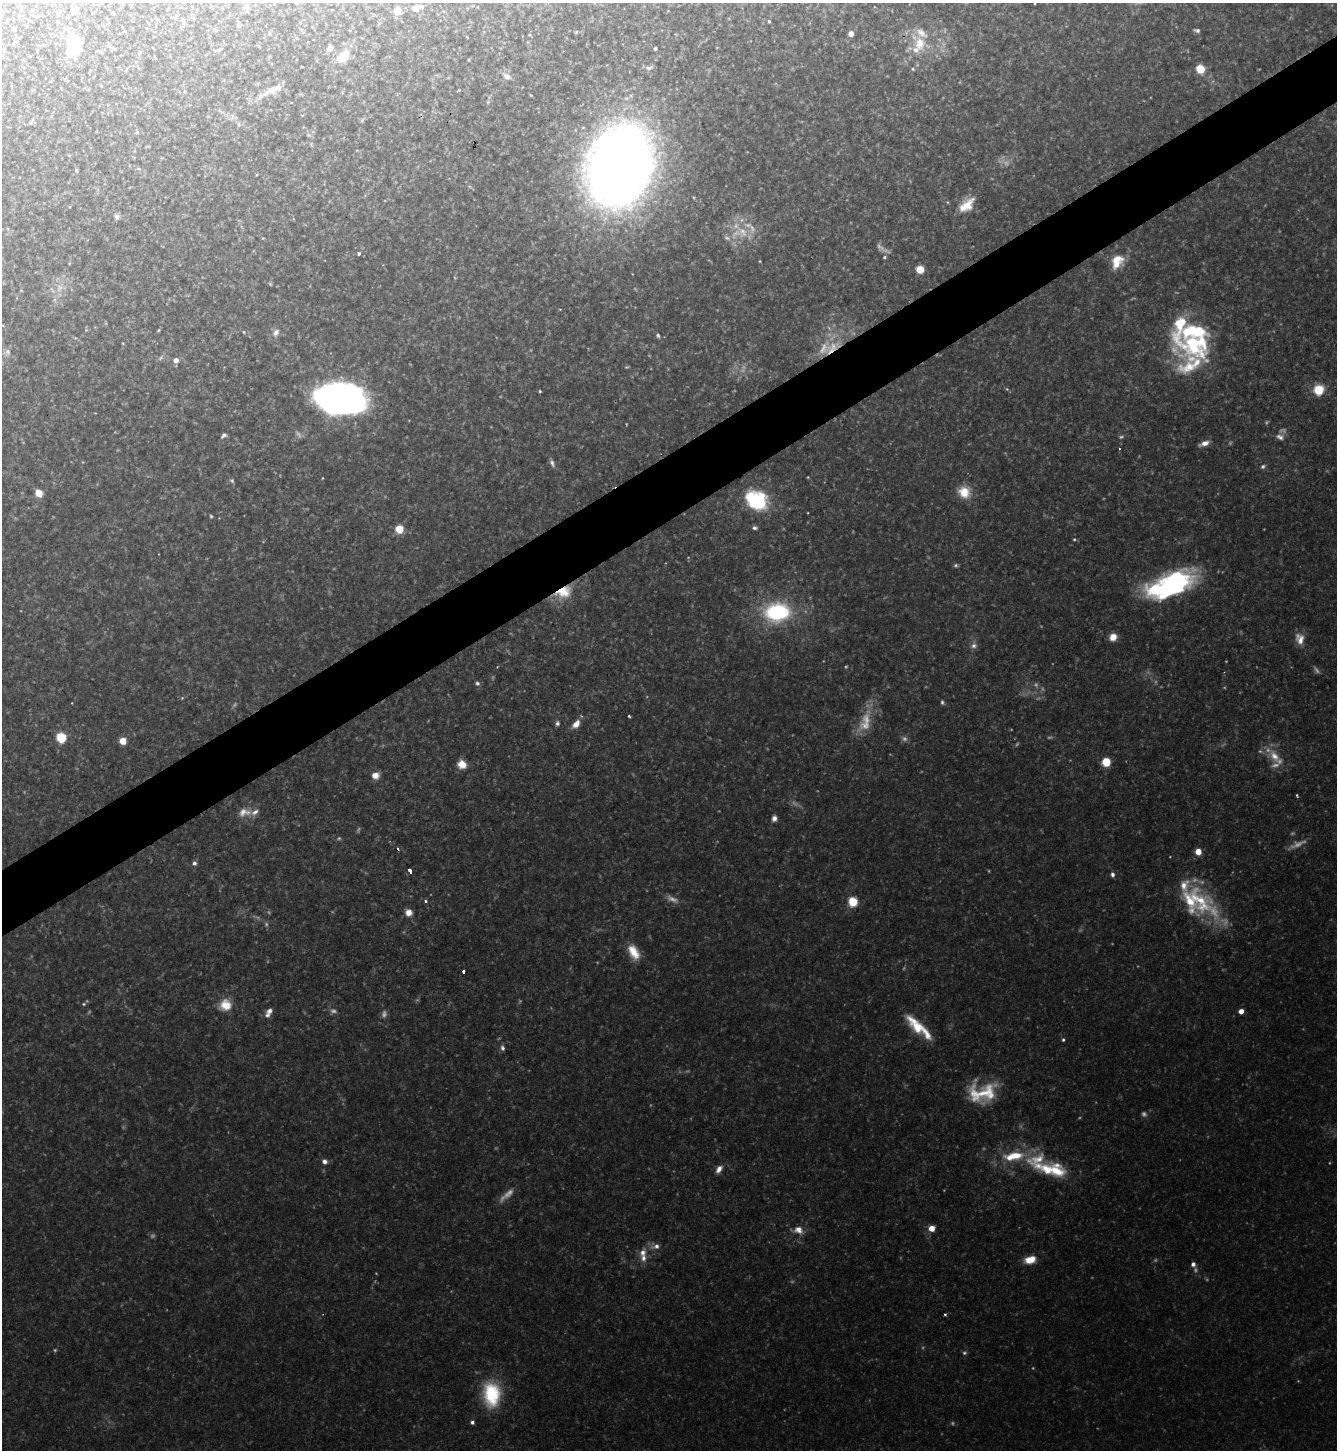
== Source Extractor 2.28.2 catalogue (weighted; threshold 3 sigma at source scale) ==
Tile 10 of 4 x 4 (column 2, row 3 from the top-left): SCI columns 1490-2824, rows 1449-2896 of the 5786 x 5793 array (HDU 1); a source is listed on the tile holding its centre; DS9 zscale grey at full resolution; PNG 1339 x 1452 px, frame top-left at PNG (2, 3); no overlay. Shown black and unused: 5% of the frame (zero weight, under 2 of 3 exposures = <1% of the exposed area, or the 3 px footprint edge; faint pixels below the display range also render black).
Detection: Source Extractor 2.28.2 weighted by HDU 2 'WHT'; one run over the whole footprint, this tile lists its part. Background 0.113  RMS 0.0063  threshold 0.0283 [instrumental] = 3 sigma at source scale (4.5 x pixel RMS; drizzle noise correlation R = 1.50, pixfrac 1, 0.05/0.05 arcsec/px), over >= 5 px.
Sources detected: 168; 39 too faint to see at this stretch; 4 inside a brighter object's white glare — not listed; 17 inside a brighter listed object's ellipse — not listed separately; the other 108 listed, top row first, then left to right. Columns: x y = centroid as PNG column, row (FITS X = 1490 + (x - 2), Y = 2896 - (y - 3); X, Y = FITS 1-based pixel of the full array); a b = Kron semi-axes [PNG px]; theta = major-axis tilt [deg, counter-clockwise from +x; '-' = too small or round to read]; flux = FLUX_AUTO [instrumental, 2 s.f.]
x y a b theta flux
246 7 8 7 - 2.1
416 8 12 7 14 6.3
74 10 7 6 - 2.4
397 11 9 8 - 4.7
769 21 3 3 - 0.77
1197 30 7 4 -14 1.4
851 33 5 5 - 4.9
530 35 4 3 - 0.59
920 43 21 15 -88 14
73 47 21 18 -75 16
330 48 8 7 - 3
655 48 3 3 - 1.2
343 56 18 11 43 12
469 60 4 3 - 0.52
649 68 11 6 14 1.7
1200 69 6 5 - 21
507 76 10 7 -30 3.8
271 90 20 9 33 7.9
620 166 64 48 69 820
76 170 5 3 - 0.99
967 205 21 12 43 12
117 216 7 7 - 2
743 232 18 15 -47 14
727 238 8 6 -30 1.9
359 253 4 4 - 1.6
884 257 4 4 - 0.92
760 261 4 2 - 0.42
1117 261 18 13 58 13
920 269 6 6 - 11
158 330 5 3 - 0.7
244 332 4 4 - 0.58
276 333 12 8 56 3.4
658 335 5 5 - 1.2
1195 344 52 27 8 62
832 348 30 13 35 19
8 352 10 8 -89 2.7
176 360 5 5 - 4.3
626 367 6 4 10 0.7
1319 390 8 8 - 20
540 391 4 3 - 0.65
343 396 44 21 -7 270
224 435 7 5 33 1.6
1280 437 11 8 -21 3
1204 443 11 5 19 4.3
1119 449 3 2 - 0.57
552 463 11 5 -67 2.1
1263 466 7 6 - 1.4
232 481 6 5 - 1.1
964 492 16 14 -51 11
38 493 6 6 - 9.2
756 499 29 20 -14 40
211 516 4 4 - 0.79
755 528 7 5 -3 1.6
399 529 7 7 - 12
1074 539 4 4 - 0.71
956 565 6 5 - 1.2
1170 585 53 23 22 100
564 592 23 14 19 17
777 612 21 15 5 70
1113 637 8 7 - 6
1300 639 15 11 -75 6.7
974 646 8 7 - 2.7
477 683 6 5 - 1.5
182 698 4 4 - 0.66
942 702 6 4 -90 1.2
629 716 3 3 - 0.8
557 723 7 5 76 1.6
576 724 10 6 48 5.7
61 737 6 6 - 25
123 741 5 5 - 16
1274 756 20 11 -50 11
1106 762 6 5 - 23
462 764 9 8 - 7.7
375 775 9 8 - 5.1
1297 795 4 3 - 0.79
244 812 19 12 6 7.3
774 818 6 5 - 2.7
398 849 4 3 - 1.2
1198 851 5 4 - 12
194 863 6 6 - 1.8
410 871 5 3 - 15
1112 874 6 4 -86 1.9
1198 899 77 22 -37 50
426 901 4 4 - 1.1
853 902 7 6 - 19
409 912 8 8 - 4.9
634 952 19 11 -60 11
463 971 4 3 - 2
84 1004 6 5 - 0.99
225 1005 15 14 - 10
269 1011 9 7 33 2.7
1241 1011 4 4 - 5.6
916 1026 31 11 -48 20
1063 1040 4 3 - 0.89
502 1048 7 5 -70 1.7
982 1093 34 23 10 30
1038 1159 34 20 27 24
324 1161 7 6 - 2.6
719 1169 11 6 55 3.8
932 1228 5 4 - 10
798 1230 13 10 -18 5.5
656 1246 11 7 12 3.5
643 1252 12 9 51 5
1030 1260 12 8 15 9.8
1193 1264 5 5 - 2.4
945 1314 3 3 - 0.87
492 1394 32 22 -86 37
472 1422 5 4 - 1.8
Overlapping masked pixels (flux is a lower limit): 2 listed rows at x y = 832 348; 564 592